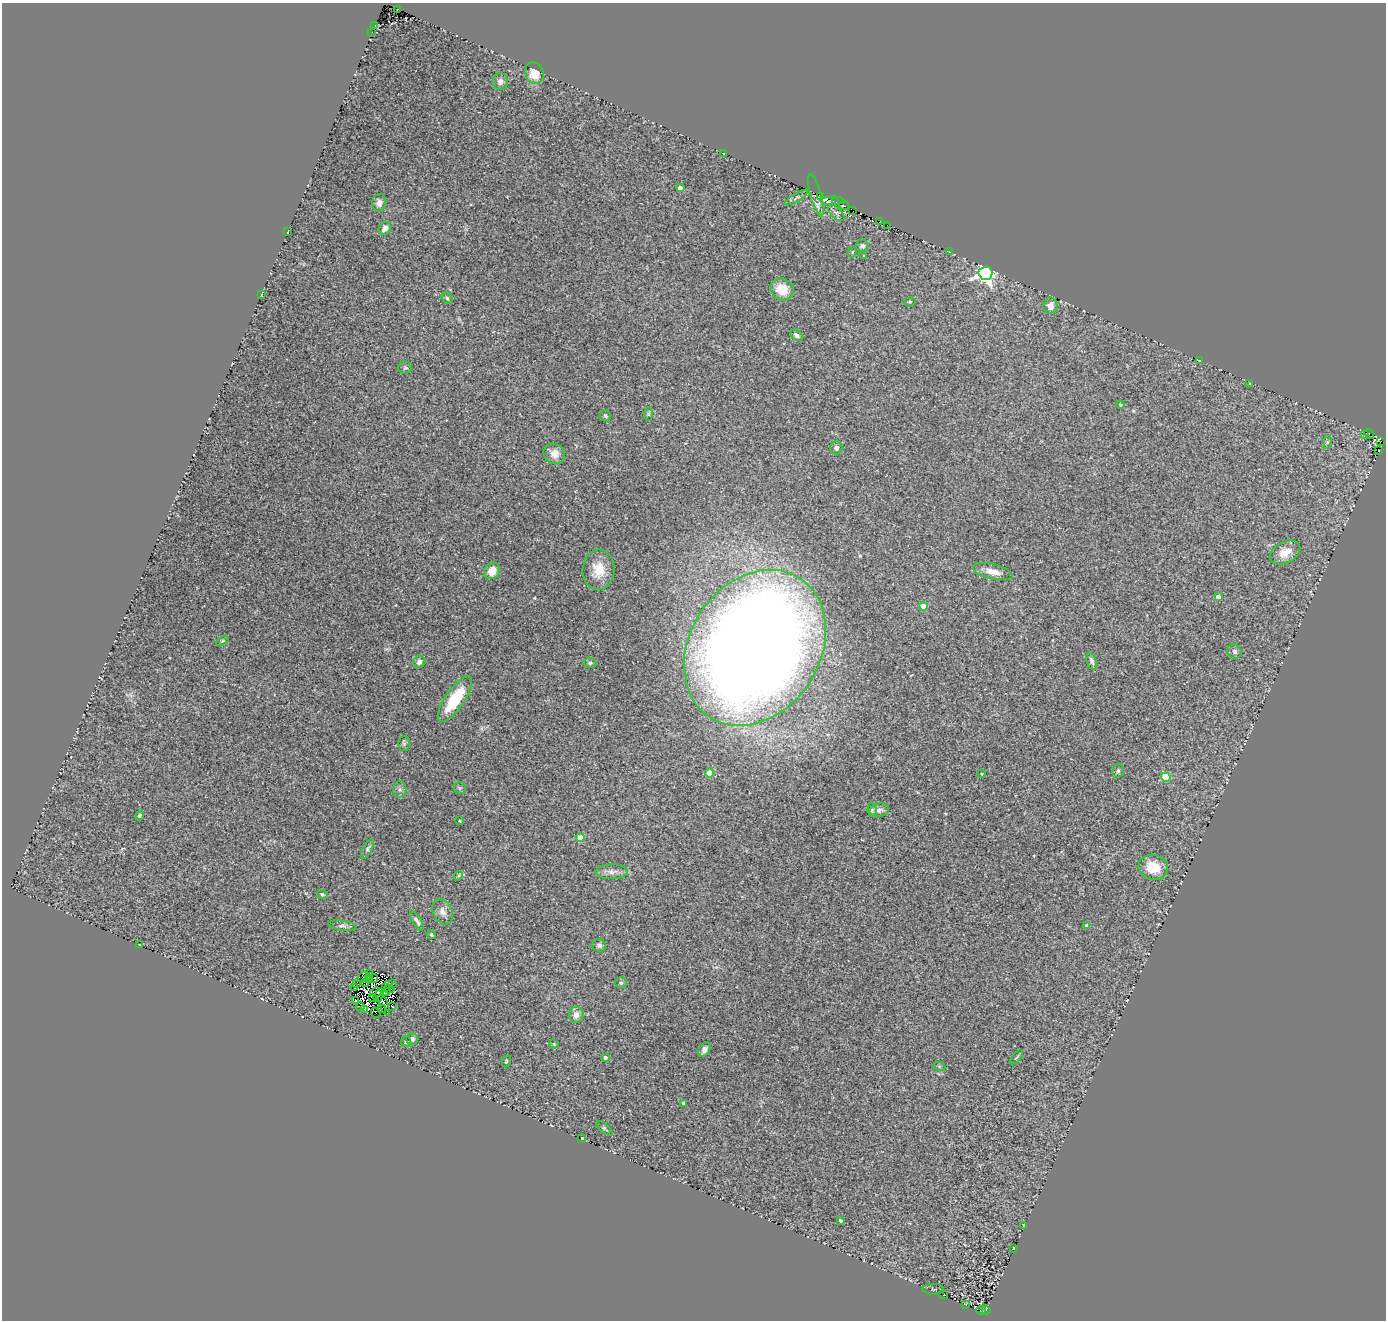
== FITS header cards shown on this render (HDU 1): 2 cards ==
NAXIS1  =                 1384
NAXIS2  =                 1318

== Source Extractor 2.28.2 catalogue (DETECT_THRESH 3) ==
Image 1384 x 1318 px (HDU 1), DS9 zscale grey, 1 PNG px = 1 image px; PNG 1388 x 1322 px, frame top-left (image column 1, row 1318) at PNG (2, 3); each listed source drawn as its Kron ellipse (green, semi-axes under 4 px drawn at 4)
Background 0.0311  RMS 0.013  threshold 0.0378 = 3 sigma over >= 5 px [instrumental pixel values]
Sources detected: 138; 14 with non-positive FLUX_AUTO (blend fragments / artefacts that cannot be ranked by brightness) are neither listed nor drawn; the other 124 listed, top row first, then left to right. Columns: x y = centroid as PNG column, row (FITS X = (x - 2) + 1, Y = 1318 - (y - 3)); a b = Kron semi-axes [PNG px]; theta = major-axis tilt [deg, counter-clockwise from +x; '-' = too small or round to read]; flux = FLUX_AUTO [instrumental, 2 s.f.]
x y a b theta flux
397 9 3 3 - 270
375 25 3 3 - 170
372 32 3 2 - 0.83
534 73 11 9 -67 10
500 81 8 7 - 3.6
724 153 4 3 - 0.73
680 188 4 4 - 5.1
816 195 21 5 -75 4.7
821 196 4 3 - 13
796 197 13 4 32 1.9
832 201 11 3 2 2.5
836 202 3 2 - 2
379 203 9 7 81 4.6
844 206 5 2 - 9.6
853 211 3 2 - 2.6
836 213 10 5 -45 2.5
880 221 3 2 - 2.1
887 225 2 2 - 7.7
385 228 7 5 54 5.7
288 232 3 2 - 0.56
862 246 6 6 - 2.1
949 251 3 2 - 2.3
852 252 6 3 71 0.87
864 256 3 3 - 0.66
985 273 7 6 - 420
782 289 12 10 -38 16
262 295 3 2 - 0.58
447 298 6 5 - 1.5
910 302 6 3 8 0.8
1050 306 8 7 - 6.3
796 335 7 5 -38 2.7
1200 361 3 2 - 0.62
405 368 7 6 - 1.6
1250 383 4 3 - 0.66
1120 405 4 3 - 1
648 414 6 4 -89 1.2
605 416 6 5 - 1.6
1365 434 3 2 - 0.93
1369 434 5 3 - 5.7
1380 441 3 2 - 2.7
1327 442 6 4 88 1.4
836 448 7 6 - 2.7
1379 451 3 2 - 8.2
554 454 11 10 - 8.7
1285 552 16 10 27 10
599 570 20 16 85 19
492 571 8 7 - 9.5
993 572 20 7 -13 9
1218 597 4 4 - 9.3
923 606 4 4 - 15
222 641 7 4 31 1.2
755 648 83 65 57 2000
1235 651 7 6 - 2.8
1092 661 9 4 -69 2.4
419 662 6 5 - 3.6
590 663 6 5 - 1.6
455 699 26 9 55 38
404 744 7 6 - 1.9
1118 771 7 5 76 1.7
710 773 4 4 - 20
982 774 3 2 - 0.74
1166 777 5 4 - 37
460 788 6 6 - 1.6
400 790 8 6 -90 2.9
872 810 7 4 -82 1.5
879 810 10 6 13 4.1
139 816 5 4 - 1.4
460 821 3 2 - 0.87
580 838 4 4 - 17
367 849 11 4 62 2.3
1153 867 15 12 -15 20
612 872 16 7 1 5.7
458 876 5 3 - 0.98
322 894 6 4 -28 1.1
442 912 13 9 -66 6
417 921 11 4 -57 2.7
1087 925 4 4 - 2.9
342 926 14 5 -8 2.9
431 935 4 4 - 0.99
139 945 3 2 - 1.3
599 945 7 6 - 2.6
369 974 3 2 - 3.3
363 977 6 2 53 2.7
369 979 3 2 - 2.7
374 979 4 3 - 0.32
365 983 4 2 - 1.5
621 983 6 5 - 1.4
357 984 3 2 - 1.2
393 984 4 3 - 4.4
389 985 3 2 - 2.3
355 988 3 2 - 0.35
386 988 2 2 - 0.76
389 989 5 2 - 0.86
376 992 6 4 7 0.087
387 992 3 2 - 0.098
378 996 6 2 72 0.82
373 997 4 3 - 1.7
356 1000 3 2 - 6.2
384 1005 11 3 -69 1.6
392 1006 2 2 - 0.91
360 1007 4 2 - 2.8
382 1009 4 3 - 1.2
365 1010 3 2 - 1.8
376 1013 5 2 - 0.89
576 1015 8 7 - 5.9
412 1039 6 6 - 2.8
406 1042 5 5 - 1.9
554 1044 5 4 - 0.75
704 1050 8 5 60 3.5
1016 1057 8 4 51 1.3
605 1058 4 3 - 2.3
506 1061 6 4 70 0.94
939 1066 6 4 -19 1.2
684 1104 4 3 - 2.6
605 1128 10 4 -41 1.5
582 1138 2 2 - 0.7
840 1221 4 3 - 2.1
1024 1225 4 2 - 0.5
1014 1248 3 3 - 11
933 1289 11 5 -2 1.5
944 1295 2 2 - 0.52
966 1304 3 2 - 0.65
986 1310 5 2 - 4.3
981 1311 5 3 - 13
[14 non-positive-flux detections neither listed nor drawn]